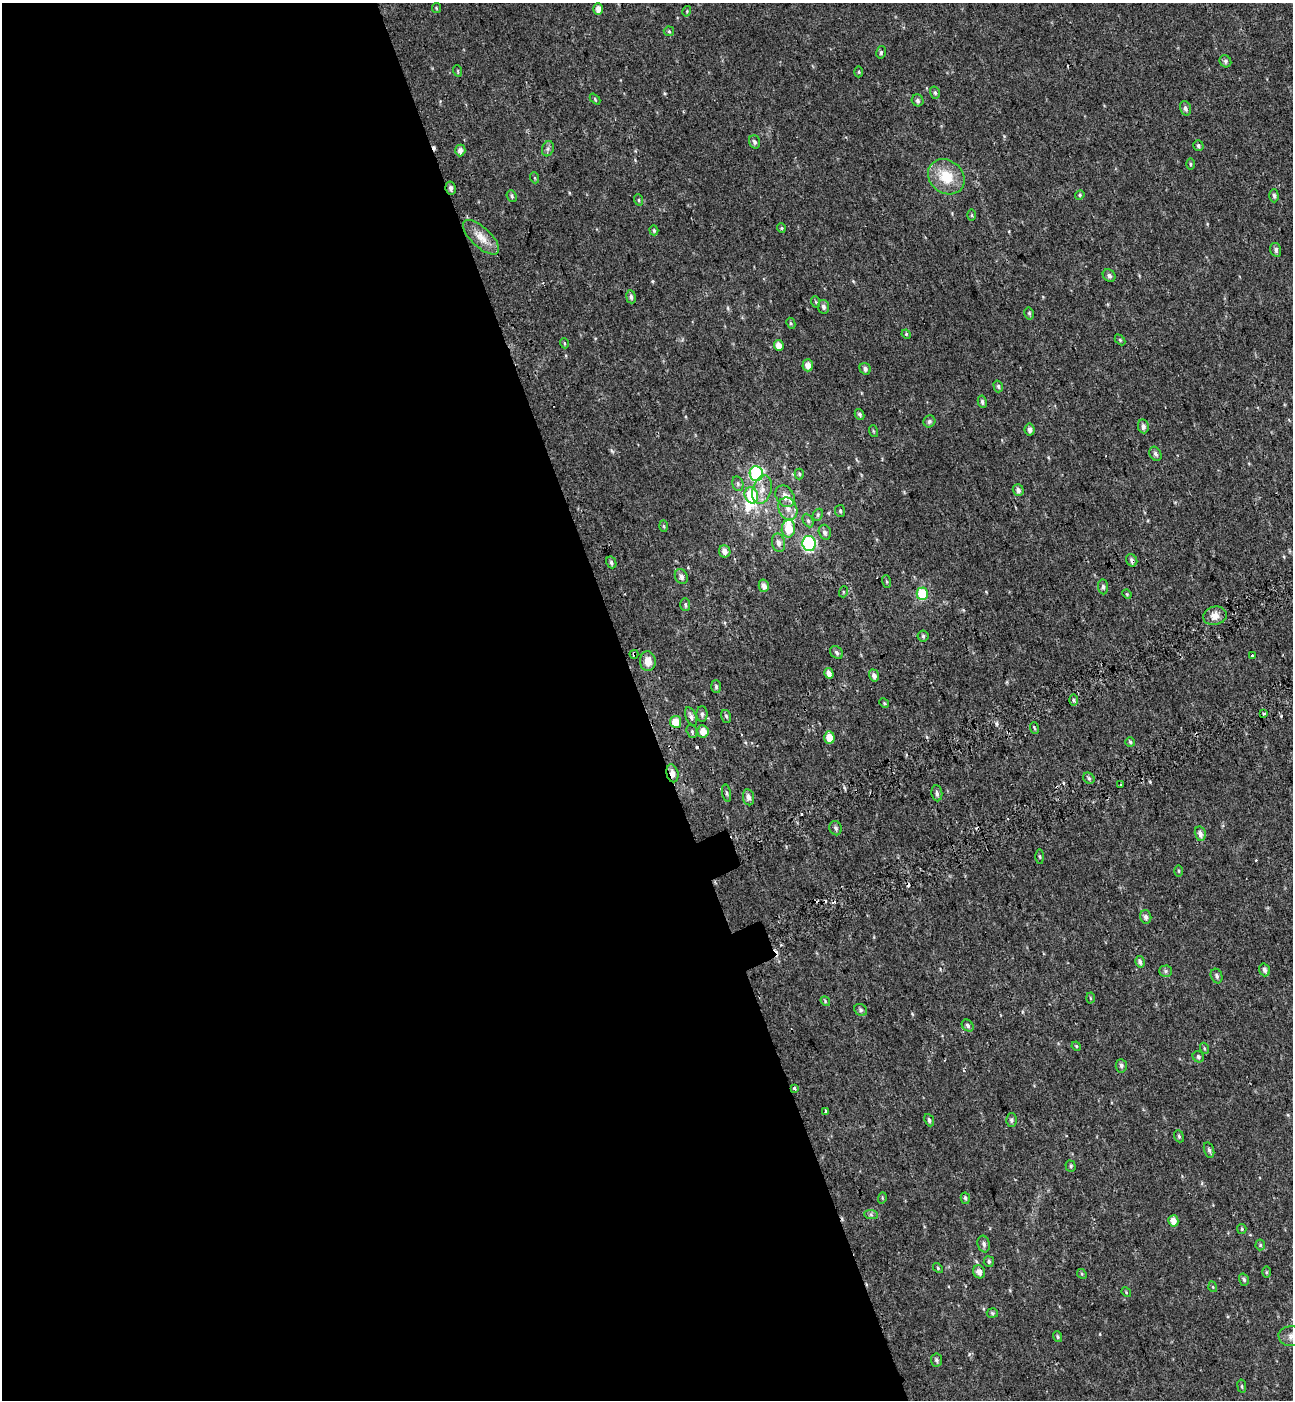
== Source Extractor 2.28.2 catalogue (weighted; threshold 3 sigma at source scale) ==
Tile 9 of 4 x 4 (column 1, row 3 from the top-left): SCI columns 233-1523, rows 1500-2897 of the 5576 x 5797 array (HDU 1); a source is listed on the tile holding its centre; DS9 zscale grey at full resolution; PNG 1295 x 1402 px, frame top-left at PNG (2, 3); each listed source drawn as its Kron ellipse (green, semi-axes under 4 px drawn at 4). Shown black and unused: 50% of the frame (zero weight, under 2 of 3 exposures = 6% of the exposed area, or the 3 px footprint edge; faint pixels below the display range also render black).
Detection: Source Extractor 2.28.2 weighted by HDU 2 'WHT'; one run over the whole footprint, this tile lists its part. Background 0.0199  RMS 0.008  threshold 0.036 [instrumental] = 3 sigma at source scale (4.5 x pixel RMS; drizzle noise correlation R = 1.50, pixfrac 1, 0.0396/0.0396 arcsec/px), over >= 5 px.
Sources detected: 163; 1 inside a brighter object's white glare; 14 cosmic-ray / hot-pixel residue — neither listed nor drawn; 1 inside a brighter listed object's ellipse — not listed separately; the other 147 listed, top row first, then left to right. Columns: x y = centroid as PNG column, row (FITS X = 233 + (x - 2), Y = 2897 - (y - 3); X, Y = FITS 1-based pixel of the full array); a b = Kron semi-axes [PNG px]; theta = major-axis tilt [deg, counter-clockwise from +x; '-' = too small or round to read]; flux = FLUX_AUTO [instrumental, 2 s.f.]
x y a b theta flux
436 8 5 4 - 0.82
598 9 5 5 - 5.2
687 11 5 3 - 0.76
669 31 5 5 - 1
881 52 6 5 - 1.5
1225 61 6 5 - 1.6
458 71 6 3 -72 0.78
859 72 5 3 - 0.74
935 93 6 5 - 1.2
595 99 6 4 -47 0.93
918 100 6 5 - 1.9
1185 108 7 5 -72 2.2
754 142 7 5 -72 2.2
1198 145 5 5 - 1.5
548 149 8 6 70 1.9
460 150 6 5 - 3.8
1190 164 5 3 - 0.98
946 177 19 16 -39 21
535 178 6 3 -71 0.83
451 188 6 5 - 2.6
1080 195 5 4 - 1.2
512 196 6 5 - 1.5
1274 196 7 4 -87 1.8
639 200 6 3 -71 0.89
972 215 6 4 90 0.88
781 228 5 4 - 0.9
654 230 5 4 - 0.99
481 237 23 10 -43 9.6
1276 250 7 5 -75 1.9
1109 275 7 5 -37 2.2
631 297 6 5 - 2
816 302 6 3 -71 0.86
824 307 7 5 -82 2.2
1029 313 6 4 -77 1.2
791 323 6 4 -63 1.2
906 334 5 4 - 0.78
1120 340 6 4 -46 0.96
564 343 5 3 - 0.77
779 345 5 5 - 5.4
808 365 6 5 - 5.5
865 369 6 5 - 2.3
998 386 6 4 -74 1.4
982 402 6 4 -80 1.6
860 414 6 4 -59 1.6
929 421 6 5 - 1.9
1143 426 7 5 -80 2.6
1030 430 6 5 - 2.9
873 431 6 3 -71 0.82
1155 454 7 5 -59 2.2
756 474 7 6 - 78
799 474 5 5 - 1
738 484 7 5 -75 1.7
762 490 15 9 72 7.6
1018 490 6 5 - 2.6
751 495 8 6 -68 33
785 496 11 8 -57 6.7
788 509 11 9 -67 5.8
840 511 6 5 - 1.2
818 515 6 4 62 1.3
808 521 7 5 -63 1.4
663 526 6 4 -88 0.89
788 529 9 6 81 15
825 532 8 6 -75 2.4
778 543 9 6 -76 3.5
809 544 7 6 - 87
725 551 6 5 - 4.4
1132 560 6 5 - 2.1
611 562 6 5 - 1.7
681 577 8 6 -61 3
887 582 6 3 -71 0.99
764 586 6 5 - 4.3
1103 587 7 5 -84 1.9
843 592 5 3 - 0.71
922 594 6 5 - 31
1127 594 5 4 - 0.8
685 605 6 5 - 1.4
1215 616 12 9 15 5.6
923 636 5 5 - 1.4
837 652 7 5 -47 1.9
634 654 4 3 - 6.6
1252 656 3 3 - 7.9
648 661 10 8 -87 6.5
829 673 5 4 - 4.2
874 675 6 5 - 2.8
716 687 6 5 - 1.4
1073 700 6 4 -88 1.2
884 703 5 4 - 0.82
702 714 7 5 -90 1.7
1264 714 3 3 - 2.8
691 716 10 5 -68 2.2
726 716 6 5 - 1.5
676 722 6 5 - 12
1034 728 6 3 -70 0.83
692 731 7 5 -72 1.2
703 731 6 5 - 7.1
829 737 6 5 - 10
1130 742 5 5 - 1.1
672 773 9 6 -77 3.9
1089 778 6 5 - 1.5
1121 784 3 2 - 1.2
727 793 8 3 -80 1.3
937 793 8 5 -83 2.4
748 797 8 5 -81 3.4
836 828 7 6 - 2
1200 834 7 5 -76 3.4
1040 857 7 3 -88 0.99
1179 871 5 3 - 0.81
1146 917 7 5 -75 2.6
1140 962 6 4 -76 2
1265 970 6 5 - 2.6
1166 971 6 5 - 1.5
1217 976 7 5 -69 2.2
1090 998 5 3 - 0.75
825 1001 5 4 - 0.86
861 1010 7 5 -35 1.8
968 1026 6 5 - 1.7
1076 1046 5 4 - 0.83
1204 1048 5 3 - 0.88
1198 1057 6 5 - 1.6
1121 1066 7 5 -85 2.2
794 1088 3 3 - 3.4
825 1111 3 3 - 1.3
929 1120 6 4 -66 1.6
1011 1120 6 5 - 1.7
1179 1136 6 4 -69 1.2
1209 1150 8 5 -74 1.8
1071 1166 5 5 - 1.3
882 1198 6 3 73 0.89
965 1198 6 4 -78 1.5
871 1215 7 4 -2 1.5
1173 1221 6 5 - 5.8
1242 1229 5 4 - 0.86
984 1244 8 6 -73 2.2
1260 1245 5 5 - 1.2
989 1261 5 5 - 1.6
938 1268 6 3 -47 0.88
979 1272 7 6 - 4.1
1266 1272 6 4 89 0.97
1082 1274 5 4 - 0.94
1244 1280 6 4 -73 1.6
1213 1287 5 3 - 0.72
1126 1292 5 4 - 0.82
992 1313 5 4 - 1.2
1292 1336 13 10 -5 5.2
1058 1337 5 4 - 1.1
936 1360 6 5 - 1.7
1242 1386 7 3 -81 0.9
Overlapping masked pixels (flux is a lower limit): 5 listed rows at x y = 451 188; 1132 560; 634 654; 676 722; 672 773
Isophote crosses this tile's border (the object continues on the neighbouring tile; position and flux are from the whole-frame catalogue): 1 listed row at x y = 1292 1336